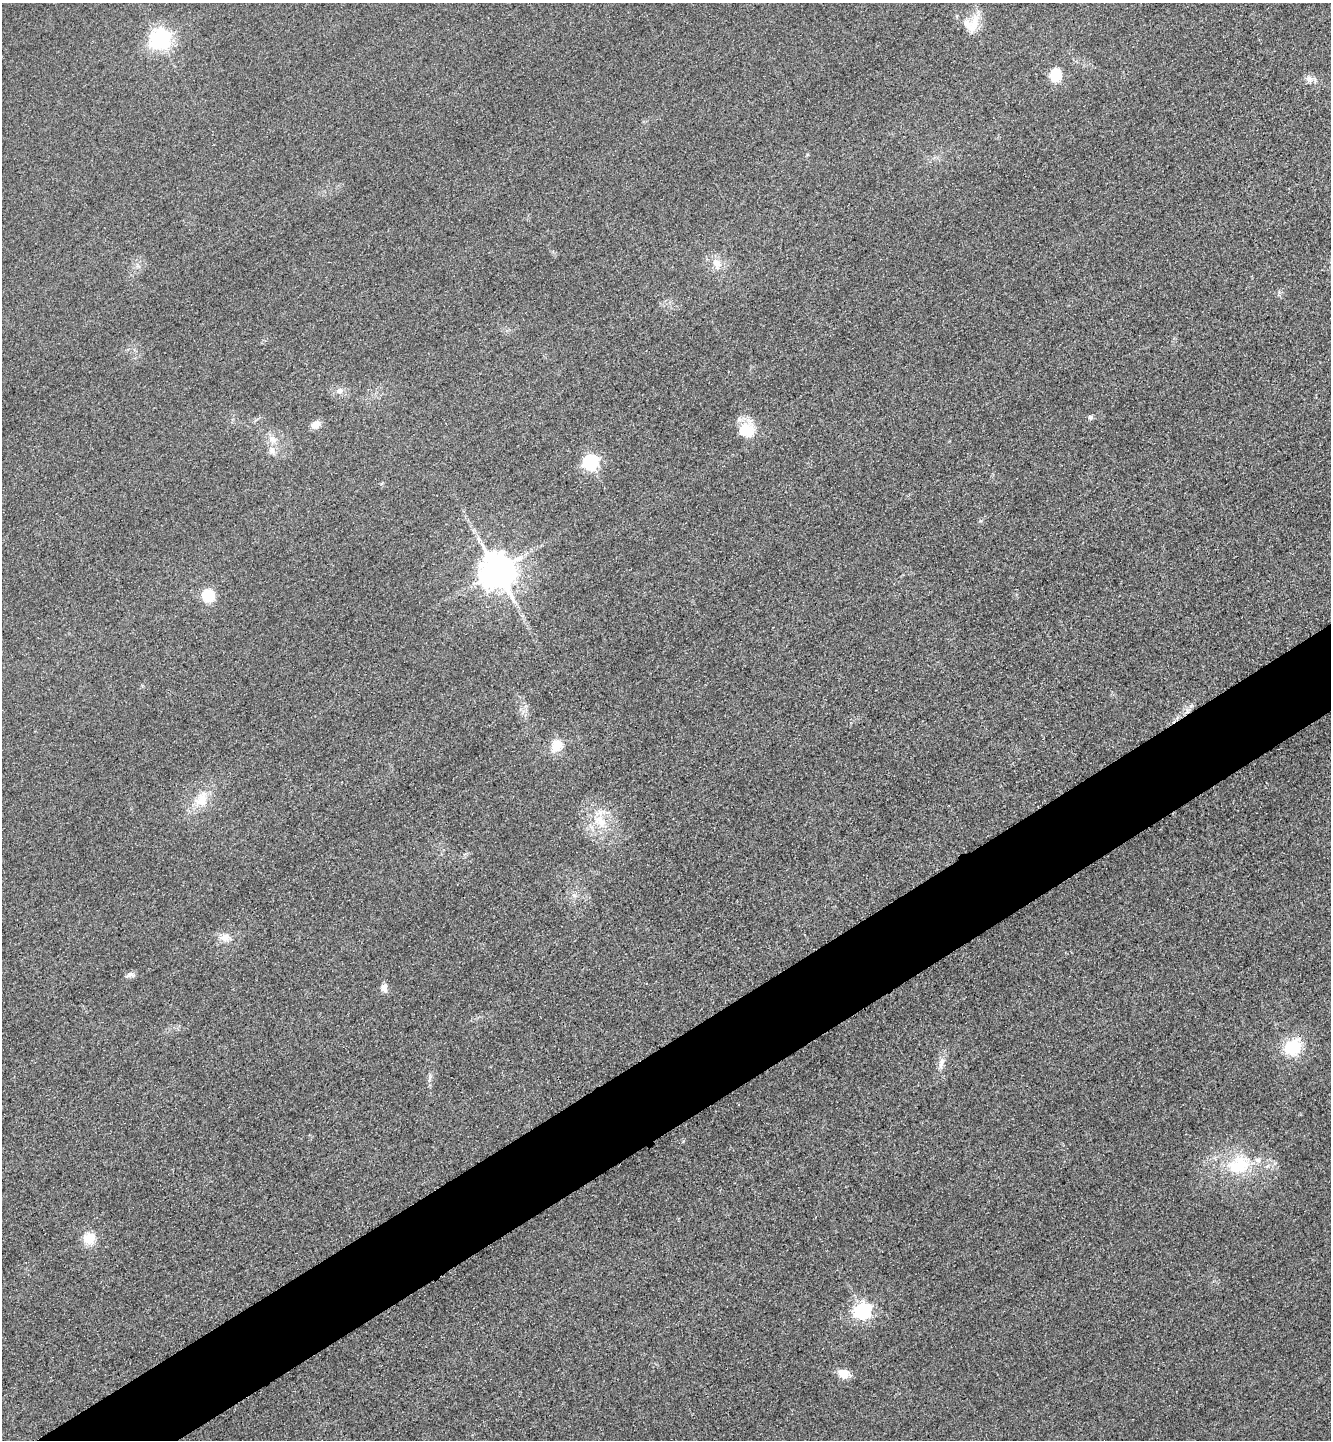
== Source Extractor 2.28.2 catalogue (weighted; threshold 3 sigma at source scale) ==
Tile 7 of 4 x 4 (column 3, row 2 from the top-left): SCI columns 2835-4163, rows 2909-4346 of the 5808 x 5817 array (HDU 1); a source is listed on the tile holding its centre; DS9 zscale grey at full resolution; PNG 1333 x 1442 px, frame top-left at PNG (2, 3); no overlay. Shown black and unused: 6% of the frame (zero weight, under 3 of 4 exposures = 3% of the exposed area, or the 3 px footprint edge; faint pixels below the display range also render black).
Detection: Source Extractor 2.28.2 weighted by HDU 2 'WHT'; one run over the whole footprint, this tile lists its part. Background 0.0837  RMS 0.017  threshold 0.0763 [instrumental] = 3 sigma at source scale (4.5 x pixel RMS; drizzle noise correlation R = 1.50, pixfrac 1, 0.05/0.05 arcsec/px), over >= 5 px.
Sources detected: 29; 1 inside a brighter object's white glare — not listed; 2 inside a brighter listed object's ellipse — not listed separately; the other 26 listed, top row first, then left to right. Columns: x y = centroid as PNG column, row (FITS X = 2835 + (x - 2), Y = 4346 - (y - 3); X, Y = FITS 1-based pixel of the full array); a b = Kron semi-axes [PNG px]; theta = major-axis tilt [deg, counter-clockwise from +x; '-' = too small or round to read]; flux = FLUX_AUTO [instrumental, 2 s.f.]
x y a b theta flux
974 22 32 11 72 29
160 39 7 7 - 940
1055 74 12 10 75 51
1309 79 11 8 -9 8.9
717 263 16 11 -72 20
339 391 10 8 -2 9.7
1090 417 7 7 - 3.8
315 425 11 8 14 14
747 429 23 16 -39 41
272 439 12 9 -57 14
272 450 13 8 -56 11
591 462 7 6 - 360
497 570 10 10 - 4400
208 595 14 13 - 41
557 746 15 12 66 29
201 800 19 16 68 35
600 821 23 15 -52 44
225 937 15 11 3 16
130 974 12 6 17 6.4
384 988 10 7 88 11
1292 1047 20 17 42 69
942 1061 10 8 78 9.8
1241 1164 34 27 -7 95
89 1238 15 15 - 29
863 1311 7 6 - 540
844 1373 14 10 -18 19
Unlisted compact peaks at least as high as the median listed source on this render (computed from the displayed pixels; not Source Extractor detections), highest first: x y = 980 521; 683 1141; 430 1077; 807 154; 1279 292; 574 895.